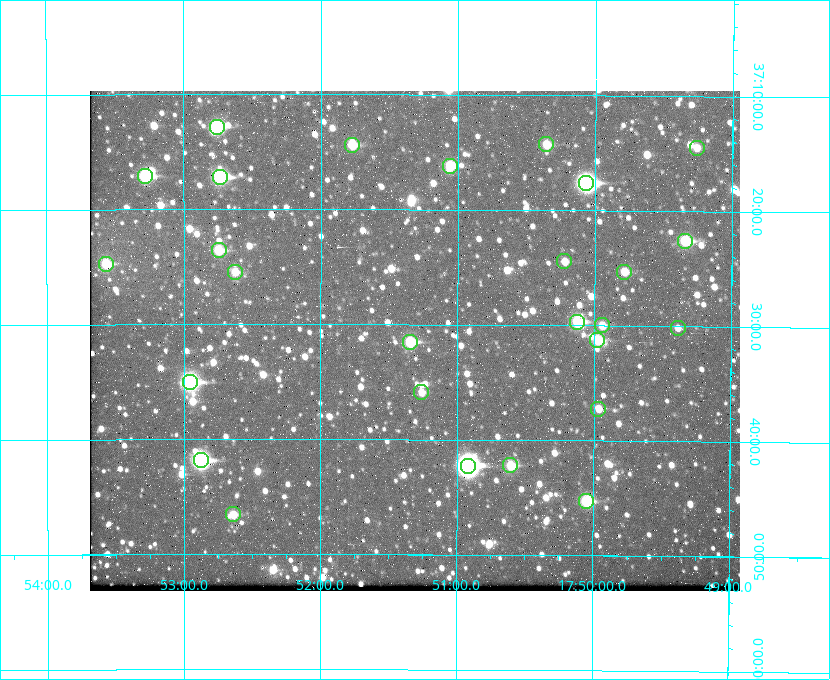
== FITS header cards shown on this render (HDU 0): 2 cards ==
NAXIS1  =                  650 / Width of table row in bytes
NAXIS2  =                  500 / Number of rows in table

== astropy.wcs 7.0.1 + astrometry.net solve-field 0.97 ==
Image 650 x 500 px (HDU 0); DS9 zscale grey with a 90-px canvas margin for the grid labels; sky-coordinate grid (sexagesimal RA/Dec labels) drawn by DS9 from the SOLVED WCS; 27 Tycho-2 reference stars matched to detected sources circled (green)
Header WCS: none
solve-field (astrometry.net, Tycho-2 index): SOLVED blind (the file carries no WCS)
Solved WCS: RA---TAN-SIP/DEC--TAN-SIP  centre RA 17:51:19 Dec +37:31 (267.83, +37.52 deg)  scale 5.22 arcsec/px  FOV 56.5' x 43.5'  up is +180 deg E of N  parity flipped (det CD > 0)
(file carries no celestial WCS; the grid is the blind solution)
Tycho-2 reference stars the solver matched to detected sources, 27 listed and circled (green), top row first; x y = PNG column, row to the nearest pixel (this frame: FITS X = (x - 90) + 1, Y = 500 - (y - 91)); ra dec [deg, ICRS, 3 dp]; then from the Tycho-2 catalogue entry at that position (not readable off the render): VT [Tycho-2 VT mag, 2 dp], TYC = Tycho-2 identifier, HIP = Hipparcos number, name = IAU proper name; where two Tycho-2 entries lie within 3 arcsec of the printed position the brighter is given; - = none
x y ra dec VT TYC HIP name
217 127 268.189 +37.213 9.71 2620-542-1 - -
546 144 267.589 +37.238 11.09 2619-212-1 - -
352 145 267.943 +37.240 10.39 2620-505-1 - -
697 148 267.316 +37.242 12.03 2619-611-1 - -
450 166 267.764 +37.270 10.17 2620-784-1 - -
145 176 268.319 +37.285 9.88 2620-536-1 - -
220 177 268.183 +37.286 8.98 2620-786-1 87506 -
586 183 267.517 +37.293 8.96 2619-379-1 - -
685 241 267.335 +37.377 10.60 2619-634-1 - -
219 250 268.186 +37.393 10.44 2620-175-1 - -
564 261 267.555 +37.408 11.50 2619-358-1 - -
106 264 268.392 +37.412 10.60 2620-800-1 - -
235 272 268.156 +37.424 11.25 2620-712-1 - -
624 272 267.445 +37.422 11.17 2619-451-1 - -
577 322 267.531 +37.495 10.07 2619-274-1 - -
602 325 267.485 +37.500 11.33 2619-40-1 - -
678 328 267.347 +37.503 12.15 3088-638-1 - -
597 340 267.494 +37.522 10.35 3088-270-1 - -
410 342 267.836 +37.525 9.96 3089-889-1 - -
190 382 268.239 +37.584 8.64 3089-755-1 - -
421 392 267.815 +37.598 11.54 3089-1081-1 - -
598 409 267.491 +37.621 11.40 3088-1284-1 - -
201 460 268.219 +37.697 8.93 3089-671-1 - -
510 465 267.652 +37.703 11.04 3089-693-1 - -
468 466 267.730 +37.705 8.13 3089-1203-1 87349 -
586 501 267.512 +37.755 10.10 3089-2332-1 - -
233 514 268.159 +37.775 11.22 3089-2245-1 - -